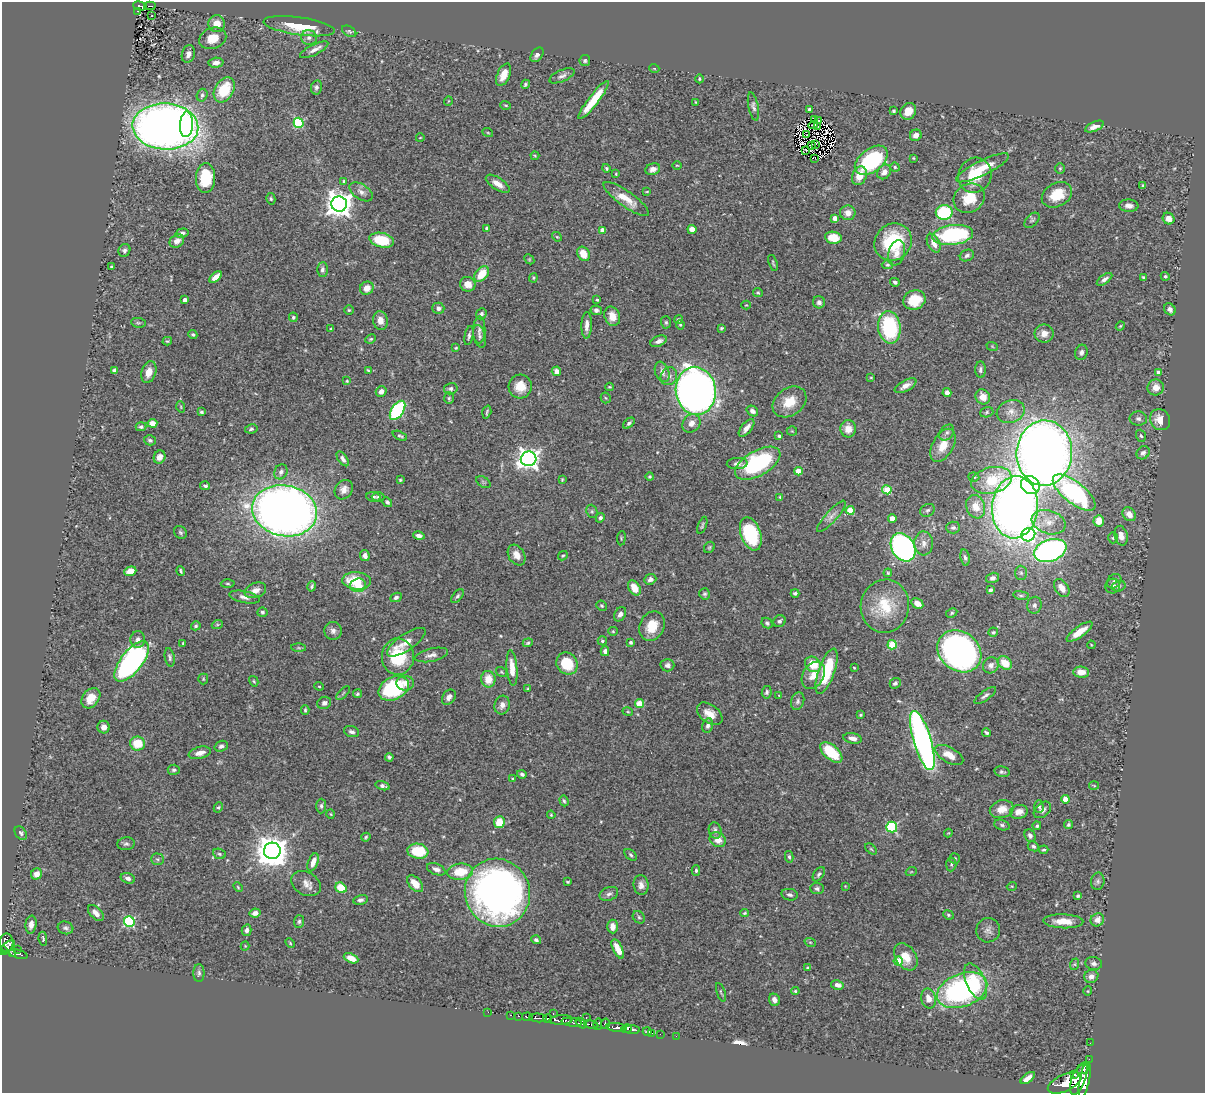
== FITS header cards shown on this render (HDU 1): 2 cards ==
NAXIS1  =                 1203
NAXIS2  =                 1091

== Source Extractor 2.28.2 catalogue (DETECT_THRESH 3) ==
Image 1203 x 1091 px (HDU 1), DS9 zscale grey, 1 PNG px = 1 image px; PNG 1207 x 1095 px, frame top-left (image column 1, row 1091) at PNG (2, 2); each listed source drawn as its Kron ellipse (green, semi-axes under 4 px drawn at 4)
Background 0.849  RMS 0.027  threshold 0.0822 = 3 sigma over >= 5 px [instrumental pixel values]
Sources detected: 478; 8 with non-positive FLUX_AUTO (blend fragments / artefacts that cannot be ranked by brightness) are neither listed nor drawn; the other 470 listed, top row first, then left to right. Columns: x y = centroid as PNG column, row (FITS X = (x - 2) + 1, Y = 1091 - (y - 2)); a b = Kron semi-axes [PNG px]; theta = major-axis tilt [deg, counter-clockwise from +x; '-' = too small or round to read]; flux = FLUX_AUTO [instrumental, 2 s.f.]
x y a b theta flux
140 6 7 4 -14 85
150 6 5 2 - 19
138 11 3 2 - 20
152 16 3 2 - 2.4
217 24 8 8 - 19
299 26 36 9 -8 55
349 31 8 4 -31 3.4
213 38 14 10 21 26
309 38 8 7 - 7.7
314 50 15 5 27 9.8
188 54 9 6 75 8.6
537 55 8 5 54 6.7
585 61 5 5 - 3.3
216 63 7 5 4 8.2
654 68 5 3 - 1.6
504 75 12 6 66 19
562 76 13 5 23 7.6
699 79 4 3 - 2.4
525 84 5 4 - 3
316 87 7 5 78 4.8
224 90 13 9 59 68
202 95 6 5 - 3.7
594 100 24 5 52 52
448 101 5 3 - 1.3
696 102 3 2 - 1.4
506 105 5 3 - 2
753 106 14 5 -79 6
809 109 4 3 - 3.8
893 111 3 3 - 2.7
908 111 9 7 56 22
814 119 2 2 - 260
819 120 3 2 - 0.86
299 123 5 4 - 130
186 124 13 6 87 82
813 125 4 2 - 1.9
165 126 33 23 -3 1900
817 126 3 2 - 2.2
1095 127 10 4 23 12
488 133 5 3 - 1.7
807 135 2 2 - 0.18
916 135 6 5 - 11
420 138 4 2 - 1.4
815 144 4 2 - 2.7
811 146 3 2 - 0.69
806 150 3 2 - 1.5
535 156 4 4 - 2
814 158 4 2 - 0.41
913 158 3 3 - 1.4
871 160 19 11 37 170
677 165 5 3 - 1.5
895 167 5 4 - 2.5
606 168 4 4 - 3
983 168 29 7 26 37
1060 168 5 4 - 2.4
653 169 7 5 19 8.3
884 172 8 6 50 12
616 174 3 3 - 1.8
975 175 18 16 64 52
859 176 9 7 66 25
205 178 15 9 86 70
344 181 3 3 - 1.9
498 184 13 6 -34 16
1143 185 4 3 - 2.3
647 191 3 2 - 1.4
361 192 13 7 -34 10
1057 195 16 11 28 46
969 198 16 14 35 46
271 199 6 4 -75 2.7
626 199 27 7 -36 30
339 204 8 7 - 2000
1129 206 9 6 -3 9.8
944 212 8 7 - 130
848 213 7 7 - 15
835 218 4 4 - 15
1169 219 6 5 - 14
1032 220 9 5 44 3.6
486 228 3 3 - 2.5
692 229 4 4 - 14
602 230 4 4 - 18
182 233 6 4 16 5.4
953 235 20 10 7 200
557 237 5 4 - 2
833 238 8 6 -9 39
382 240 12 7 -12 65
177 241 7 6 - 9.8
893 242 19 17 44 110
934 243 10 6 -63 12
124 250 7 6 - 4.8
897 253 13 8 72 15
583 254 7 6 - 25
967 255 7 5 26 5.1
529 259 6 4 -45 2.5
773 263 8 3 -71 2.5
887 265 5 4 - 2.8
111 267 4 3 - 1.9
322 269 7 5 88 5.6
482 274 9 6 49 37
1165 276 5 4 - 2.7
215 277 7 4 41 15
1143 277 3 3 - 2
533 278 4 4 - 2.3
1104 279 9 4 36 7.3
895 282 5 4 - 4.2
468 284 8 7 - 16
367 288 7 6 - 16
758 293 5 4 - 2.2
185 300 3 3 - 8.6
597 300 3 3 - 2.3
914 300 11 9 19 46
819 302 6 6 - 6.4
746 305 5 4 - 1.8
438 308 6 5 - 8.1
1170 309 6 5 - 7.6
349 310 5 4 - 2.2
596 310 6 5 - 5
481 314 6 5 - 4
612 316 10 7 -69 19
293 317 5 4 - 3
380 320 9 7 -77 15
678 320 4 4 - 3.4
666 322 6 5 - 3.1
138 323 7 5 -8 2.8
587 325 13 5 88 12
680 325 5 4 - 2.4
1120 326 4 4 - 1.8
889 327 16 11 -83 180
331 328 3 2 - 1.9
721 328 4 3 - 2.3
479 330 13 6 89 7.5
1044 333 9 9 - 16
193 335 5 4 - 3
469 336 10 4 79 4.6
479 336 11 6 -75 5.4
371 339 5 3 - 2.5
167 341 5 3 - 2.2
659 341 8 5 23 8.4
992 346 6 3 -20 1.7
456 348 3 2 - 1.8
1081 352 8 6 73 5.6
114 370 4 4 - 5.6
368 370 4 2 - 1.8
980 370 8 5 -88 4.8
556 371 5 4 - 10
149 372 11 7 72 20
662 372 10 7 -69 9.7
1159 372 4 4 - 8.7
669 376 9 8 - 9.5
871 377 3 2 - 1.2
347 381 4 3 - 1.8
905 386 12 5 28 12
520 387 12 11 - 27
609 387 4 3 - 2
1156 387 8 8 - 18
451 389 7 5 12 4.9
381 391 5 5 - 11
696 391 24 20 -83 1300
947 393 4 4 - 8.2
983 397 8 7 - 20
449 398 6 5 - 2.9
606 398 5 5 - 2.3
789 402 18 13 36 39
181 407 6 3 -72 1.8
398 410 11 6 56 220
752 411 6 5 - 8.1
201 412 4 3 - 3
487 412 6 3 73 2.8
987 412 7 5 18 3.4
1011 412 14 11 21 18
1138 419 8 7 - 6.1
1160 420 11 10 - 24
152 423 5 4 - 15
629 423 7 4 40 4.1
691 423 10 8 47 13
141 427 5 4 - 4.3
747 428 10 5 50 11
251 429 6 4 10 3.7
848 429 8 7 - 18
792 431 5 5 - 2.4
947 433 9 6 50 6.4
400 436 8 4 -25 3.7
779 436 3 3 - 2.8
1141 436 6 4 -71 2.9
150 440 6 5 - 3.5
943 445 18 10 61 31
1044 453 32 27 85 2400
1143 453 7 6 - 5.2
160 457 6 5 - 11
343 459 8 4 -54 6.2
529 459 8 7 - 1100
737 463 10 5 3 8.2
758 463 25 12 29 200
798 471 4 4 - 31
281 472 8 6 62 6.2
650 477 4 4 - 3.3
974 477 5 4 - 2.2
400 480 4 4 - 2.2
562 480 4 3 - 1.8
991 480 20 13 13 71
483 482 8 5 -34 3.3
1030 485 10 8 -35 140
205 486 5 4 - 3.7
344 490 10 8 52 11
887 490 5 4 - 58
1074 493 26 10 -38 260
373 497 7 5 -11 3.9
378 497 6 4 -1 3.8
780 497 3 3 - 1.8
387 502 5 4 - 3.6
976 507 12 9 -71 23
1015 507 31 23 85 1300
850 510 4 4 - 62
928 510 8 6 32 4.5
284 511 32 25 -11 1800
592 511 7 5 -69 3.4
1129 514 7 6 - 13
831 516 20 5 48 12
600 518 5 4 - 4.4
892 518 4 4 - 24
1099 521 6 5 - 23
1049 522 17 11 -17 26
702 525 9 3 70 3.1
953 528 7 6 - 4.2
180 532 7 6 - 3.8
751 534 17 10 -71 140
1028 535 7 6 - 330
419 536 6 4 -14 7.7
1121 536 10 6 -78 12
621 538 7 3 83 2
1113 538 5 4 - 3.2
924 543 12 9 -89 13
709 547 6 5 - 2.7
903 547 15 11 -58 550
1050 550 17 10 19 620
365 555 6 5 - 8.6
517 555 11 8 -58 16
563 556 5 4 - 2.7
965 557 8 4 -79 4.4
130 571 6 4 20 22
181 571 5 3 - 2.9
888 573 4 4 - 1.8
1021 573 7 6 - 4.4
992 578 7 5 15 5.4
650 579 6 5 - 5.5
356 581 14 8 -4 57
1114 581 8 6 46 5.4
228 584 7 3 -1 2.6
358 585 8 7 - 27
312 586 5 3 - 3
1113 586 7 7 - 9.3
1119 586 7 5 18 4.1
634 588 8 5 -59 23
1062 588 10 6 -55 18
255 590 11 7 21 11
990 590 4 3 - 7.4
795 593 4 3 - 4
705 594 5 5 - 3.4
1021 595 8 4 -8 3.5
457 596 8 4 52 3.9
244 597 15 6 -12 8.7
396 597 6 4 27 4.5
917 603 6 5 - 14
1034 605 8 7 - 6
602 606 5 5 - 3
885 606 26 24 80 76
262 612 5 4 - 3.3
952 613 6 4 28 2.9
620 614 8 5 60 7.9
779 621 6 5 - 4.4
767 623 6 4 -45 3.8
217 625 5 3 - 2
196 626 5 4 - 2.8
652 626 15 12 65 36
333 631 9 9 - 8.6
613 631 5 4 - 2.3
993 632 5 4 - 2.5
1080 632 15 5 36 29
138 639 8 7 - 7.7
602 641 4 4 - 4
406 642 22 8 34 20
631 642 4 4 - 3.1
183 643 3 3 - 1.6
528 643 5 4 - 2.5
892 645 5 4 - 81
1091 645 4 3 - 1.8
299 648 7 4 -1 3.3
605 651 5 4 - 7.5
959 651 23 19 -39 690
432 655 16 6 13 9.8
398 656 18 16 -88 95
170 657 9 5 -80 4.1
132 661 24 11 52 570
1005 663 8 6 -42 31
567 664 11 10 - 56
813 664 8 7 - 36
667 665 7 6 - 5.6
991 665 8 7 - 8.6
512 668 18 5 -85 25
854 668 4 3 - 2
827 671 24 8 71 92
502 672 6 4 -35 2.1
1081 672 8 5 -5 19
813 675 14 10 58 23
203 679 5 5 - 2
488 679 8 7 - 29
254 681 5 4 - 2.3
405 683 9 7 2 10
895 683 6 5 - 4.1
319 686 4 4 - 2.2
394 688 16 11 27 150
528 689 4 3 - 2.4
767 692 6 5 - 3.9
343 693 8 3 45 2.8
357 694 4 4 - 3.2
779 695 3 2 - 1.3
985 696 13 4 35 5.5
449 697 8 6 54 7.5
91 698 11 8 52 29
798 701 9 6 72 5.6
324 703 7 6 - 7
639 704 4 4 - 51
502 705 9 7 75 10
305 710 5 3 - 2.3
628 712 5 3 - 1.9
710 714 14 9 -37 22
861 715 3 3 - 1.9
708 726 7 5 76 6.9
104 727 6 6 - 9.8
352 732 8 5 -18 5.5
986 732 4 3 - 3.1
853 738 9 5 -10 10
922 741 31 9 -73 840
138 743 7 7 - 42
221 746 7 5 21 5
831 752 13 7 -41 71
200 753 11 6 13 13
949 755 15 7 -30 27
389 757 4 4 - 4
174 770 6 5 - 4
1002 772 8 5 -12 4
522 774 5 4 - 4.9
513 779 4 3 - 1.9
383 786 7 4 -16 5.4
1094 786 5 3 - 1.6
1065 799 4 4 - 23
564 801 6 4 -71 3.1
321 806 7 5 89 4.8
1039 806 6 4 -87 3.9
218 807 5 4 - 2.5
1002 809 12 9 13 24
1042 810 10 6 42 8
1019 812 9 6 15 16
331 814 4 3 - 1.6
551 815 4 3 - 1.8
499 822 6 5 - 35
1002 825 8 5 -16 3.7
1068 825 5 4 - 3.7
1037 826 4 4 - 3.3
892 827 5 5 - 160
715 830 8 6 -73 6.8
21 833 7 5 -54 4.4
948 833 4 4 - 1.6
1030 836 6 5 - 5.3
366 837 4 3 - 2.3
718 840 8 7 - 17
126 844 9 6 6 4.7
1033 846 6 5 - 4.4
871 849 7 4 -44 2.3
1044 850 4 3 - 2.2
272 851 8 8 - 3500
418 851 10 7 -8 63
219 854 6 5 - 3.1
631 855 7 5 -40 3.6
789 857 5 4 - 3
955 858 5 5 - 3
157 859 6 5 - 4
313 862 9 5 69 17
951 864 7 5 85 3.5
436 869 10 5 -22 7.2
696 870 5 4 - 3.7
460 872 13 8 6 48
911 872 5 3 - 1.8
37 874 6 5 - 13
819 874 8 5 56 4.8
128 878 7 5 -17 6.4
1098 881 8 6 81 5.4
567 882 3 3 - 1.9
306 883 16 11 -29 14
415 884 10 6 -49 25
641 885 10 7 -84 10
845 886 3 3 - 1.3
1012 886 5 3 - 1.6
238 887 5 3 - 1.9
341 888 6 5 - 43
817 888 7 5 -3 4.2
497 893 34 32 -68 1000
609 894 10 6 24 6.2
790 895 8 5 -10 5.8
1078 896 3 3 - 3.1
360 900 7 5 13 4.6
96 913 10 5 -45 11
255 913 5 4 - 9.4
745 913 4 3 - 2.2
948 915 5 4 - 2.8
639 917 7 5 -46 3.9
1097 920 7 6 - 14
299 921 6 5 - 3.6
1063 921 20 7 -2 28
129 922 5 5 - 210
31 925 9 5 82 11
612 926 7 5 -88 12
66 928 8 6 -16 5.2
246 930 5 4 - 6.7
988 930 12 12 - 11
43 939 7 3 -83 2.7
536 940 5 4 - 3.9
810 942 5 3 - 2.2
6 943 9 7 -90 430
290 943 5 3 - 1.8
8 946 8 4 36 320
245 946 4 4 - 1.9
18 949 2 2 - 7
618 949 10 4 -64 24
3 950 5 4 - 260
13 954 3 2 - 39
18 954 10 3 -15 130
906 957 15 10 -57 29
351 958 8 4 -23 17
898 961 4 4 - 45
1094 963 8 6 -7 6.6
1075 964 6 4 72 2.5
808 968 4 3 - 2.8
199 973 9 5 -89 4.8
1091 976 7 6 - 9.4
976 982 19 9 -67 39
837 985 6 4 -11 10
962 990 26 16 21 370
795 991 4 4 - 2.6
1088 991 4 4 - 1.8
721 992 9 3 -72 2.5
928 999 10 7 -76 14
774 1000 6 5 - 8.5
488 1012 2 2 - 7.3
553 1014 3 2 - 72
510 1015 3 2 - 31
519 1016 3 2 - 50
527 1017 5 3 - 160
586 1017 3 2 - 100
538 1018 9 3 -5 550
548 1019 4 3 - 350
561 1020 11 5 2 2000
572 1022 10 4 -6 310
581 1023 6 4 -38 440
598 1024 6 4 78 330
605 1024 5 3 - 200
591 1025 7 3 -11 260
616 1027 10 3 -5 900
627 1028 5 4 - 820
632 1030 8 3 -4 310
647 1031 4 2 - 2.4
652 1033 2 2 - 8.8
660 1034 2 2 - 4.2
676 1036 2 2 - 13
1090 1043 2 2 - 6.9
1089 1059 2 2 - 12
1083 1069 6 4 31 310
1074 1075 3 3 - 300
1028 1078 8 4 38 10
1079 1079 17 6 69 3900
1085 1080 18 5 79 3100
1065 1083 18 8 25 3500
At the frame edge (FLAGS 8, measured only in part): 1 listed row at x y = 3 950
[8 non-positive-flux detections neither listed nor drawn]